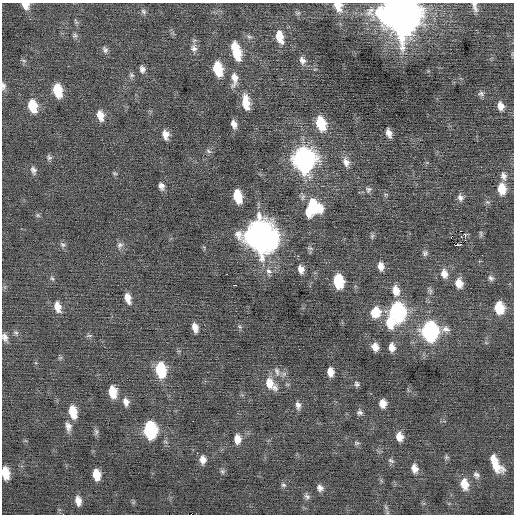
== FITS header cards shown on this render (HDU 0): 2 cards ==
NAXIS1  =                  512 / Axis length
NAXIS2  =                  512 / Axis length

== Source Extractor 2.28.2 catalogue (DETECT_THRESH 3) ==
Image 512 x 512 px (HDU 0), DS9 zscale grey, 1 PNG px = 1 image px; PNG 516 x 516 px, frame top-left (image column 1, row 512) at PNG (2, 3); no overlay
Background 0.0146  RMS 0.75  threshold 2.24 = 3 sigma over >= 5 px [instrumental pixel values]
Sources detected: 116; all 116 listed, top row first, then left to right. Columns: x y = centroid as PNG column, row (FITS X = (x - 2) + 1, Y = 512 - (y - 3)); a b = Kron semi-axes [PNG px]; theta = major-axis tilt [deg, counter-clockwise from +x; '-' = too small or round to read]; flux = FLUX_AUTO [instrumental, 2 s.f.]
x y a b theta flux
25 5 8 7 - 450
338 6 12 9 -62 650
475 7 15 6 -76 260
143 11 8 6 -46 130
298 13 6 5 - 91
399 13 16 13 -65 190000
76 22 9 4 -55 89
75 36 7 6 - 130
249 37 8 5 -20 130
280 37 13 7 -75 900
194 48 10 9 - 250
105 50 10 7 -69 170
236 51 18 8 -76 1700
302 60 10 8 -66 250
24 61 8 3 -19 76
142 69 9 7 -77 200
218 69 12 7 -75 1800
131 75 8 7 - 140
234 79 19 9 87 530
3 86 11 6 -90 180
57 90 11 7 -76 1600
481 94 8 7 - 140
246 102 17 8 -82 930
32 106 12 8 -75 1300
501 106 11 8 -74 360
100 115 12 7 -75 570
441 121 2 2 - 58
321 123 12 8 -73 1800
234 124 9 6 -75 310
389 133 8 5 -71 300
165 135 10 7 -77 410
208 151 9 5 -28 120
49 157 8 6 -68 130
304 159 14 11 -77 27000
346 162 13 9 -68 370
33 170 11 7 -71 200
115 173 6 5 - 73
503 176 13 8 -73 300
161 186 9 6 -73 240
368 189 9 8 - 160
502 189 12 8 -85 950
237 196 11 7 -75 1500
460 197 10 8 -66 220
487 202 7 5 -12 110
313 207 16 14 60 2900
38 215 6 5 - 86
460 231 2 2 - 430
481 234 10 4 -90 96
465 235 3 3 - 200
260 236 15 13 -67 78000
372 236 8 6 76 96
63 245 9 6 -37 140
120 245 10 8 61 210
458 245 6 2 16 280
425 253 8 7 - 140
381 266 10 7 -81 360
301 269 10 7 -71 330
269 271 10 8 -22 260
444 273 12 9 -77 450
52 278 7 4 -52 97
491 278 9 7 -45 160
338 281 10 7 -81 2600
459 283 10 8 -76 570
235 285 3 2 - 300
396 291 13 9 -76 610
430 291 11 5 -73 130
128 298 11 6 -74 460
57 307 14 8 -75 480
499 308 10 8 -79 1500
376 312 13 11 72 1000
397 312 12 9 -84 10000
390 323 14 10 -73 1000
195 327 9 6 -76 380
240 327 8 4 -45 88
445 329 12 9 3 310
430 331 11 9 -84 12000
16 333 8 6 -40 130
89 336 10 4 5 93
5 337 11 7 -68 280
375 347 8 7 - 410
392 347 9 7 -84 360
60 358 7 4 19 78
161 370 13 8 -81 2600
277 371 13 7 -73 260
330 372 8 6 -81 460
270 384 18 10 -50 810
357 384 7 6 - 120
113 392 12 7 -80 950
126 402 11 7 -75 300
383 403 8 7 - 410
298 405 10 6 -80 220
73 412 12 7 -78 1000
360 412 8 7 - 150
68 426 13 8 -80 320
150 430 11 8 -85 5800
96 432 10 6 83 130
399 437 9 7 -74 510
237 439 10 8 -87 490
357 443 8 5 0 98
197 453 3 2 - 46
446 457 7 5 21 88
494 459 9 7 -51 470
203 460 9 7 -86 330
391 461 9 5 -29 120
496 466 16 9 -38 830
414 468 11 7 -73 370
222 471 7 6 - 110
5 473 10 6 -81 980
96 475 9 6 -80 840
476 475 9 7 -56 180
464 484 12 8 -77 720
283 485 7 6 - 120
320 488 8 7 - 230
307 496 10 7 -62 160
78 501 10 6 -80 390
386 507 9 3 -46 84
At the frame edge (FLAGS 8, measured only in part): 7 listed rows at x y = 25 5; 338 6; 475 7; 399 13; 3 86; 5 337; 5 473